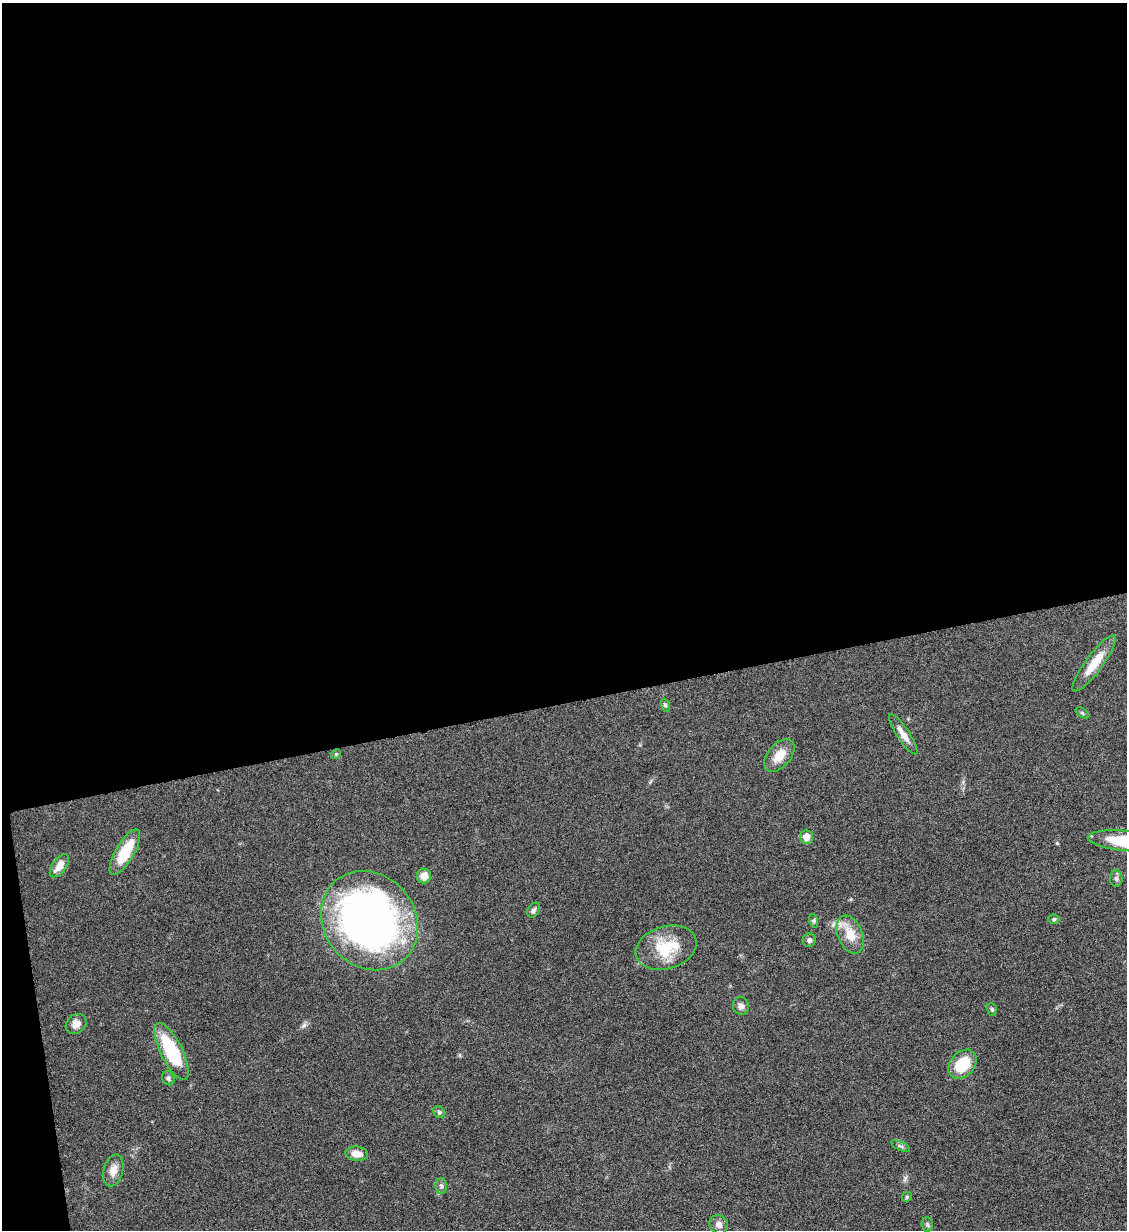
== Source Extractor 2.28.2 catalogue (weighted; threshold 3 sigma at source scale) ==
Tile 1 of 4 x 4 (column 1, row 1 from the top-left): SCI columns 141-1265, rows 3693-4920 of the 4901 x 4928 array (HDU 1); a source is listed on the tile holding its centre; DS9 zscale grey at full resolution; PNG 1129 x 1232 px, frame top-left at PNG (2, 3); each listed source drawn as its Kron ellipse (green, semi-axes under 4 px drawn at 4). Shown black and unused: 58% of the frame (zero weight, under 6 of 12 exposures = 1% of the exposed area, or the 3 px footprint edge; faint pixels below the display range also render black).
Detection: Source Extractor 2.28.2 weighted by HDU 2 'WHT'; one run over the whole footprint, this tile lists its part. Background 0.101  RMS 0.004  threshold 0.0162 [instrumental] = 3 sigma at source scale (4.09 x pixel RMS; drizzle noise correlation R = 1.36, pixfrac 0.8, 0.05/0.05 arcsec/px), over >= 5 px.
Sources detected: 35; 2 inside a brighter listed object's ellipse — not listed separately; the other 33 listed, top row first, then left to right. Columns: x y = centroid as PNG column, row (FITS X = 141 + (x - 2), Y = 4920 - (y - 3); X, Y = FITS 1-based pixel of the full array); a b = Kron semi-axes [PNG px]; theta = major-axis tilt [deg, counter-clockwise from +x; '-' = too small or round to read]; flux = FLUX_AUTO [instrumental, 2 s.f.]
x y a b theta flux
1094 663 34 8 53 8.3
665 705 7 4 -71 0.54
1082 713 7 4 -37 0.53
903 734 24 6 -56 3.3
336 754 5 4 - 0.51
779 755 19 11 49 5.7
806 837 7 6 - 3
1125 841 38 10 -6 18
125 852 26 9 60 14
59 866 13 7 54 4
424 876 7 7 - 3.8
1116 878 8 6 90 1.1
534 910 8 5 58 1
1054 919 5 4 - 0.61
370 921 52 46 -50 190
814 921 7 4 -72 0.62
850 934 20 12 -67 7.1
809 940 7 6 - 1.2
666 948 31 21 17 15
741 1006 9 8 - 1.8
992 1009 6 5 - 0.57
76 1024 11 9 39 2.7
172 1051 31 11 -64 25
962 1064 16 12 47 14
168 1078 7 6 - 0.91
439 1112 6 5 - 0.69
900 1146 10 4 -26 0.85
357 1154 11 7 -6 3.8
113 1170 16 9 75 3.6
441 1186 8 5 -88 1
907 1197 5 4 - 0.47
719 1224 10 9 - 2.1
927 1224 7 5 -87 0.73
Isophote crosses this tile's border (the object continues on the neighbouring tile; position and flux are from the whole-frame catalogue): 1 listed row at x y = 1125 841